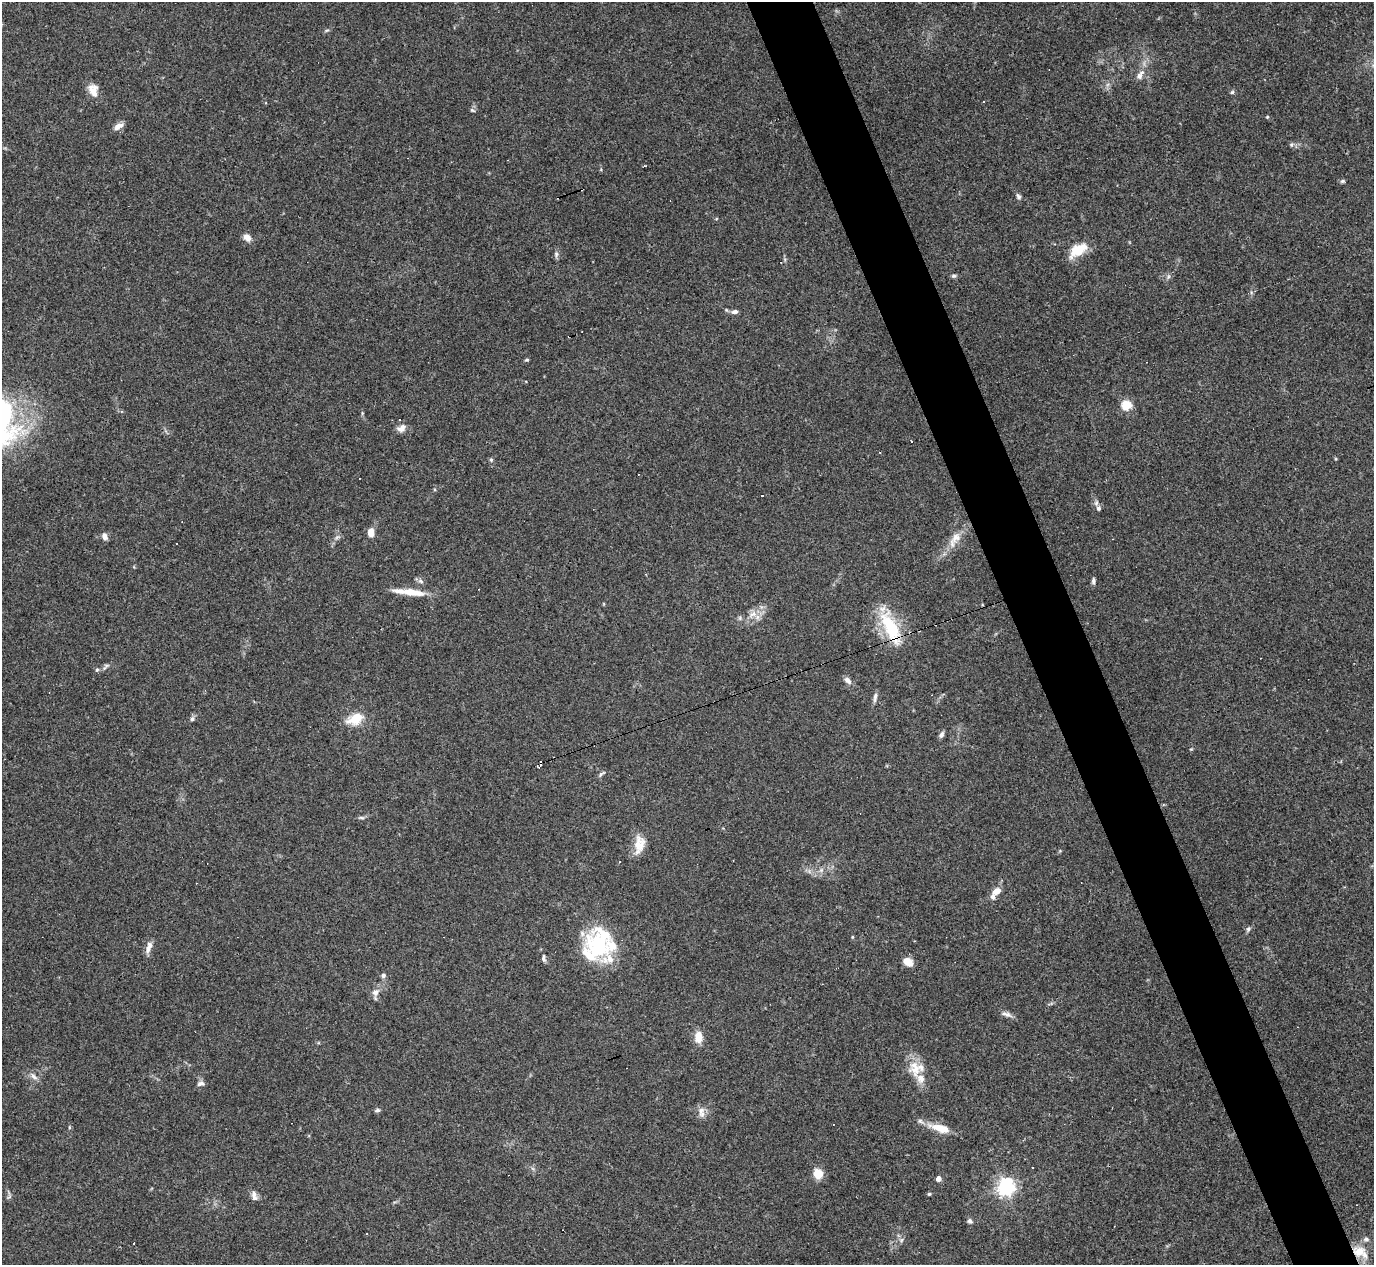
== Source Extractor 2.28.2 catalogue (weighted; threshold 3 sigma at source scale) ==
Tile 6 of 4 x 4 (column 2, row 2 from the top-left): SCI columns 1373-2744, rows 2801-4063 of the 5488 x 5473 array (HDU 1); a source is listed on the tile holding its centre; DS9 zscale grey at full resolution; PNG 1376 x 1267 px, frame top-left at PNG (2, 2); no overlay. Shown black and unused: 5% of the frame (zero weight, under 3 of 4 exposures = <1% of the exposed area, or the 3 px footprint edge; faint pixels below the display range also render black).
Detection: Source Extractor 2.28.2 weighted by HDU 2 'WHT'; one run over the whole footprint, this tile lists its part. Background 0.16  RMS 0.0052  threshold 0.0233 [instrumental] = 3 sigma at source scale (4.5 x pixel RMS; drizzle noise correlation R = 1.50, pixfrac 1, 0.05/0.05 arcsec/px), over >= 5 px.
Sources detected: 84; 1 too faint to see at this stretch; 1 inside a brighter object's white glare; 8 cosmic-ray / hot-pixel residue — not listed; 7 inside a brighter listed object's ellipse — not listed separately; the other 67 listed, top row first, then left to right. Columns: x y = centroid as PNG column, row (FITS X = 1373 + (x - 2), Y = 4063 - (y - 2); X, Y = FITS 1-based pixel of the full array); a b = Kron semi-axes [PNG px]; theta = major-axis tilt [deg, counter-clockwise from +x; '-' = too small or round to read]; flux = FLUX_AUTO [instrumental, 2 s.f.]
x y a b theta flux
327 30 6 4 18 0.7
1139 76 8 7 - 2
93 90 17 11 -71 5.1
1232 92 6 5 - 0.86
472 110 7 4 -35 0.72
1267 117 5 4 - 0.45
118 126 13 6 31 3.1
1292 144 6 4 58 0.76
1342 181 7 5 0 0.84
1018 196 8 5 -51 1.3
247 237 10 8 -45 3
1078 250 20 11 33 13
556 254 10 5 90 1.4
954 276 7 5 -12 0.96
1168 277 6 4 72 0.88
735 312 8 5 11 1.8
527 360 5 4 - 0.66
1126 405 5 5 - 30
401 428 11 8 32 3.2
911 441 2 2 - 0.51
491 460 6 5 - 0.81
762 496 3 3 - 8.6
1099 508 7 7 - 1.4
371 533 9 6 -88 4.7
104 536 8 6 -66 2.4
955 539 28 11 57 8.2
421 581 9 6 -28 1.4
1093 581 9 4 87 1.2
410 592 39 7 -6 10
753 614 13 7 20 4
890 627 42 18 -63 27
97 670 5 5 - 0.8
848 680 10 6 -45 2.3
875 697 14 5 82 1.7
192 719 6 5 - 1.3
355 719 17 10 24 11
941 735 8 5 55 1.6
601 774 10 4 40 1
361 818 8 4 -9 0.91
639 844 22 14 83 8.1
821 870 7 4 72 1.1
997 891 10 7 36 4.5
1248 929 7 5 86 1.1
852 937 5 3 - 0.48
598 946 45 26 -60 38
148 949 12 8 84 2.7
544 958 9 5 -89 1.4
908 962 11 8 -38 5.5
383 975 6 6 - 1.4
375 992 11 9 27 2.8
1007 1014 16 6 -20 2.3
698 1037 13 9 89 6
915 1068 25 17 -78 11
34 1077 12 6 -43 2.4
200 1083 10 5 15 1.6
377 1110 6 5 - 1.1
701 1110 10 9 - 3.1
941 1128 23 8 -16 10
818 1174 9 8 - 7.9
938 1179 4 4 - 3.7
1006 1187 6 6 - 220
254 1194 10 8 -75 2.5
929 1194 4 4 - 0.69
9 1197 7 4 19 0.86
970 1221 7 6 - 1.3
901 1240 7 4 87 1
1359 1251 18 14 -12 9.6
Overlapping masked pixels (flux is a lower limit): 2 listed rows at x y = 890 627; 1359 1251